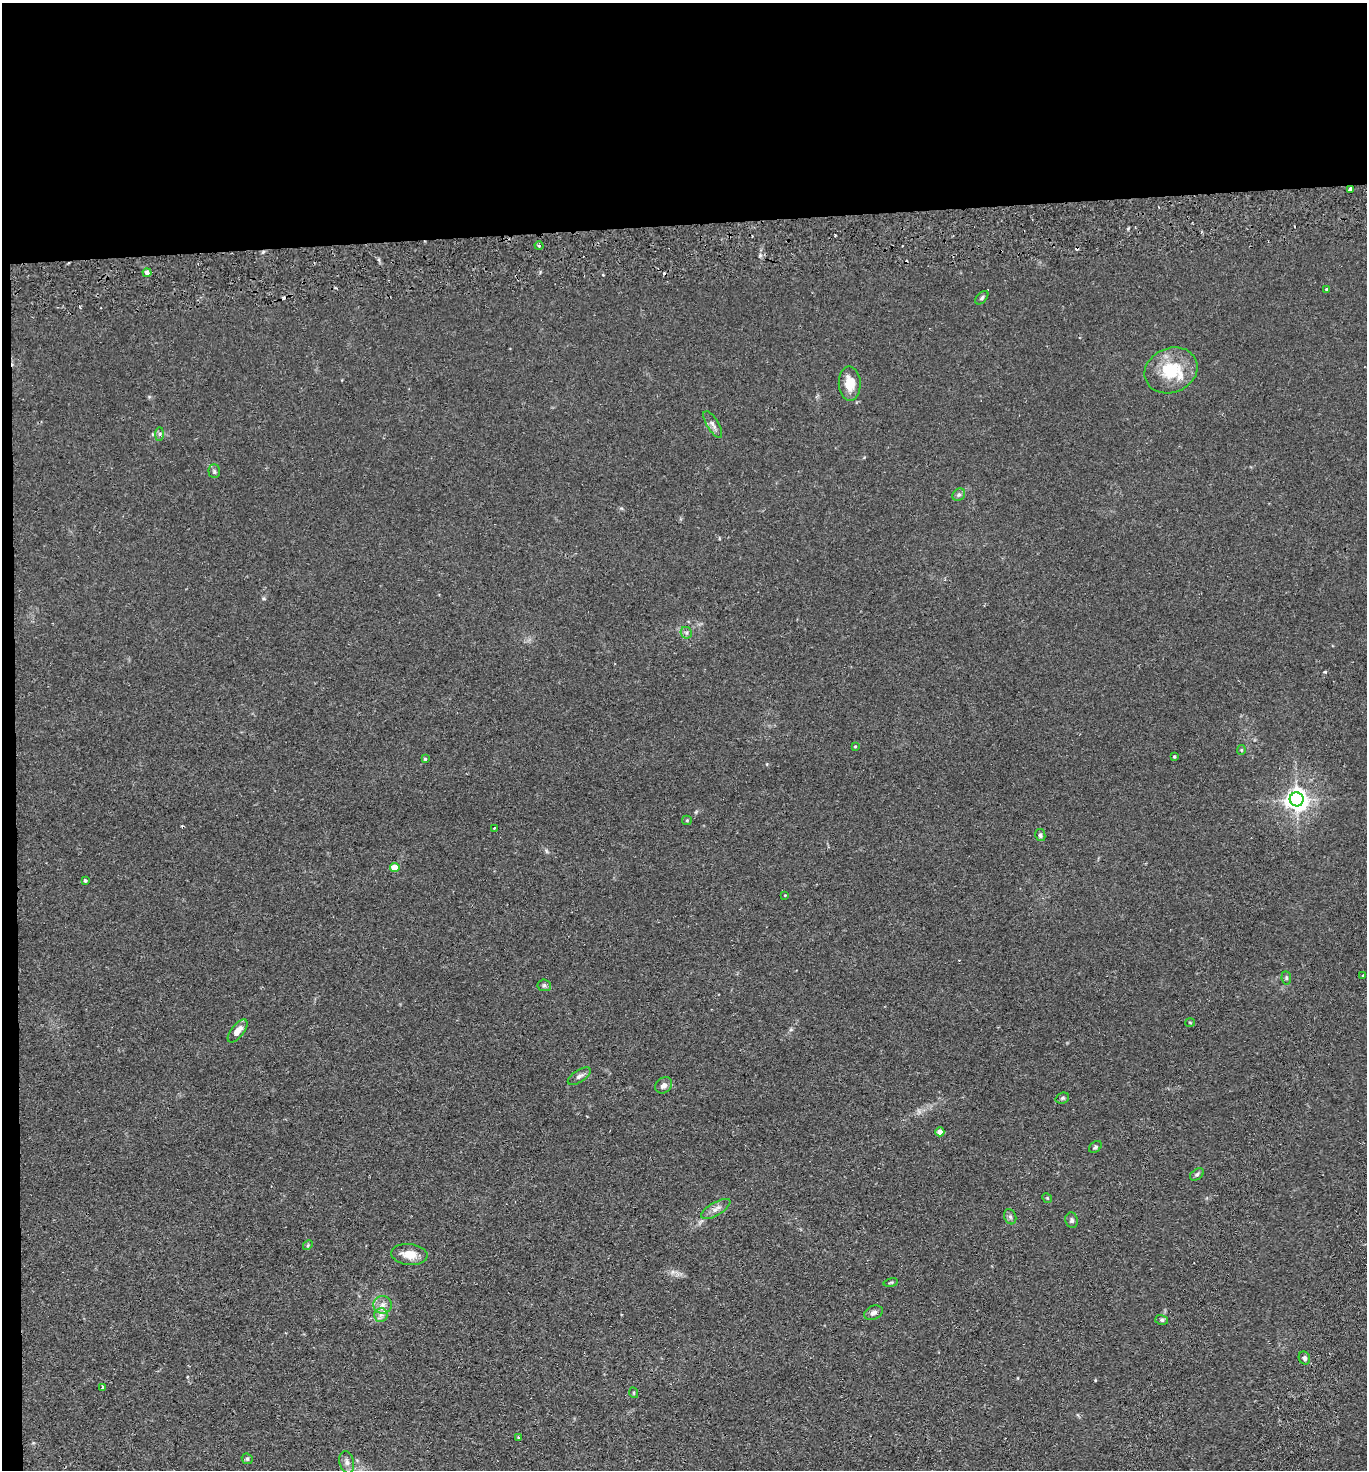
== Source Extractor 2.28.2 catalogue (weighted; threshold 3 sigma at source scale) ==
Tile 1 of 3 x 3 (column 1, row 1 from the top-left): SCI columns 125-1489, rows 2992-4459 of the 4380 x 4515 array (HDU 1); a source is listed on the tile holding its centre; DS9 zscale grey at full resolution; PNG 1369 x 1472 px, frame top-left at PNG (2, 3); each listed source drawn as its Kron ellipse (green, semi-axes under 4 px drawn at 4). Shown black and unused: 16% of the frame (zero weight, under 2 of 3 exposures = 3% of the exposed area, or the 3 px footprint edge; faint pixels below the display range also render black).
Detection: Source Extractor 2.28.2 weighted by HDU 2 'WHT'; one run over the whole footprint, this tile lists its part. Background 0.0312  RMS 0.0056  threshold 0.0254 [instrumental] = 3 sigma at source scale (4.5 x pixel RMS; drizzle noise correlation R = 1.50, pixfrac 1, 0.05/0.05 arcsec/px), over >= 5 px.
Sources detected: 59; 7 cosmic-ray / hot-pixel residue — neither listed nor drawn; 1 inside a brighter listed object's ellipse — not listed separately; the other 51 listed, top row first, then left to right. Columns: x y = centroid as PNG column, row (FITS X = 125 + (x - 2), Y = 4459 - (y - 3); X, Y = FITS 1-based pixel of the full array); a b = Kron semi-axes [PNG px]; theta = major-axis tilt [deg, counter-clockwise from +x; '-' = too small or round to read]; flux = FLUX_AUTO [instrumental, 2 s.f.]
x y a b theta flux
1350 189 4 3 - 4.3
539 246 4 4 - 0.78
147 273 4 3 - 3.2
1327 290 4 3 - 1
982 298 8 5 47 1.1
1171 370 27 22 23 23
850 383 17 11 -88 9.3
713 424 15 5 -59 2.4
160 434 7 4 89 1.1
214 471 7 5 -88 1.1
959 495 7 5 41 1.3
686 633 6 5 - 1.2
855 746 3 2 - 0.49
1241 750 5 4 - 0.61
1174 757 4 3 - 0.64
425 759 4 4 - 0.68
1297 799 7 7 - 400
687 820 5 4 - 0.61
494 828 3 3 - 0.76
1040 835 6 5 - 1.4
395 868 5 4 - 9
85 880 3 3 - 0.83
785 895 3 2 - 0.37
1362 976 3 3 - 1.7
1286 978 7 5 -83 0.95
544 985 7 5 -7 1.2
1190 1022 5 3 - 0.49
238 1031 14 6 52 5.3
579 1076 13 6 33 2.1
664 1085 9 7 37 2.7
1062 1098 7 5 20 1.1
940 1132 4 4 - 6.2
1095 1147 7 5 38 1.1
1197 1174 8 5 36 1.2
1047 1198 5 4 - 0.63
716 1209 16 6 31 3.3
1010 1217 8 6 -69 1.4
1072 1220 8 6 -76 1.4
308 1245 5 4 - 0.7
409 1254 18 10 -5 7.5
891 1283 7 3 9 0.71
383 1305 9 9 - 3.3
873 1313 9 6 24 2.2
381 1315 7 6 - 2.1
1162 1320 6 5 - 1
1304 1358 6 5 - 1.7
102 1387 3 2 - 0.88
634 1393 5 3 - 0.6
518 1437 3 2 - 0.76
247 1459 6 5 - 0.88
347 1462 11 7 -77 2.7
Overlapping masked pixels (flux is a lower limit): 1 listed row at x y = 1350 189
Unlisted compact peaks at least as high as the median listed source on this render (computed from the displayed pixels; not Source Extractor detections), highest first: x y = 1325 672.